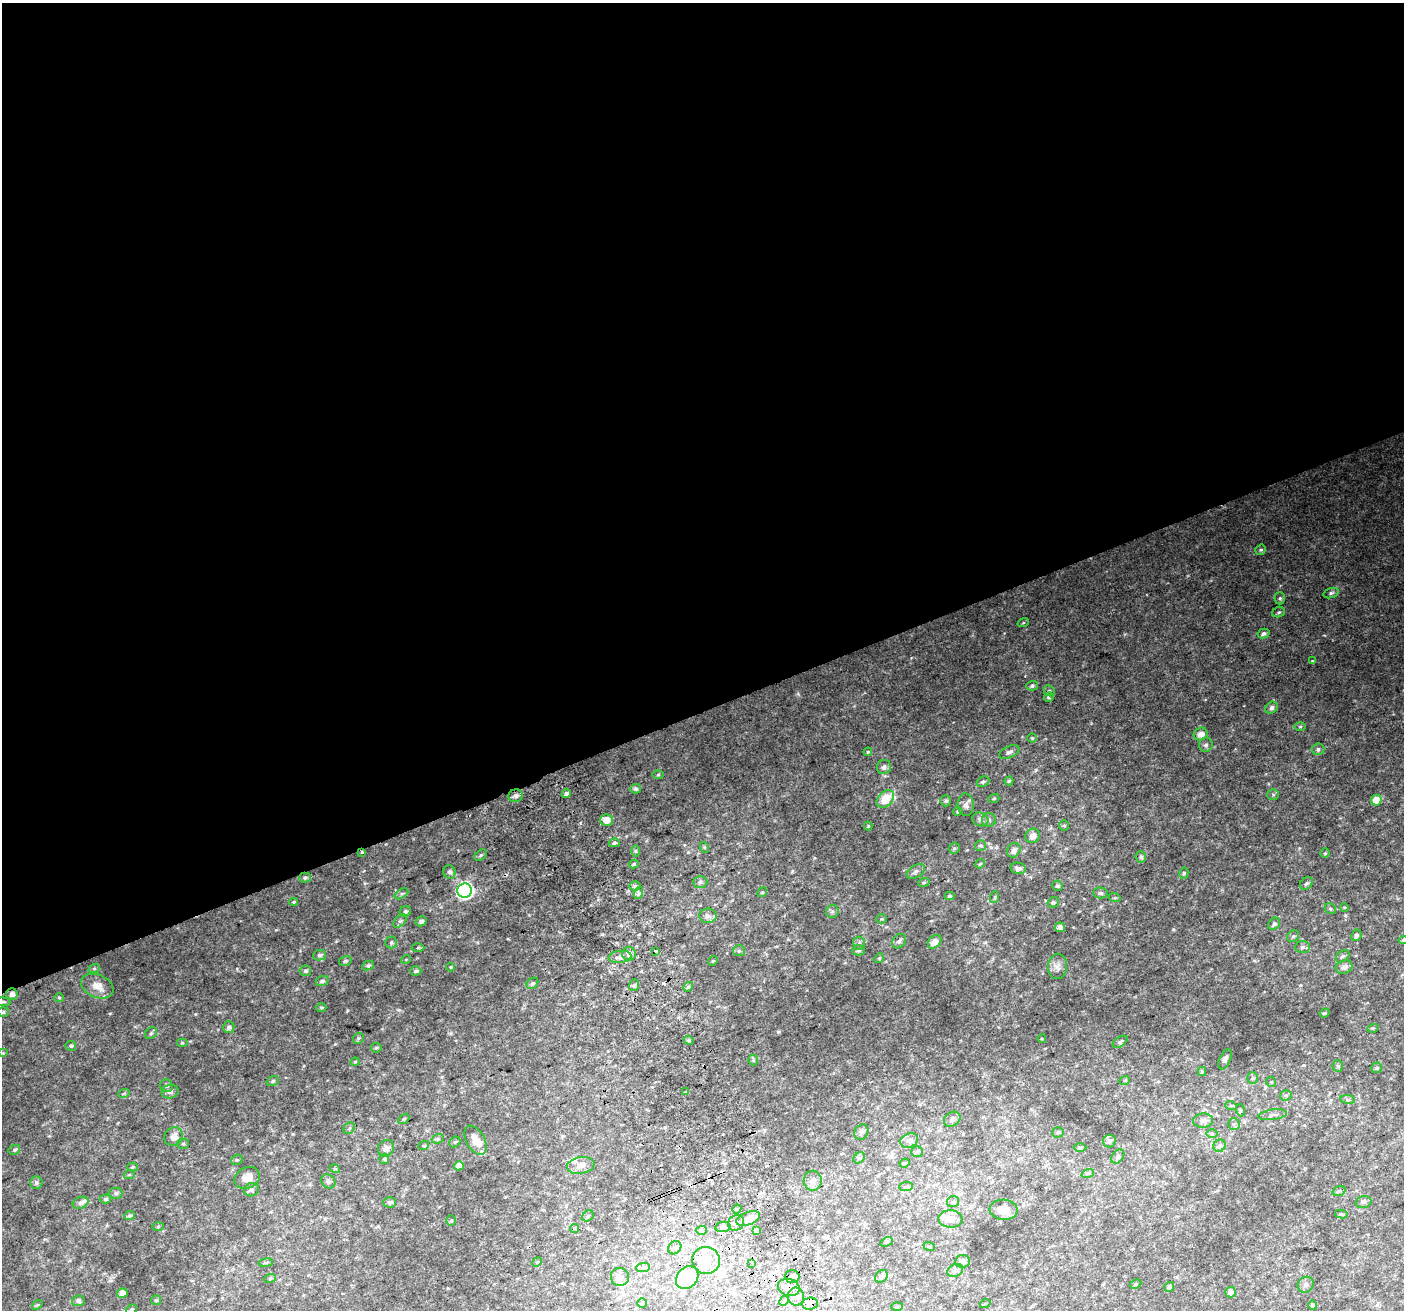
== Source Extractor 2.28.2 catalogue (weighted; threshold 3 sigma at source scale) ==
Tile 2 of 4 x 4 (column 2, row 1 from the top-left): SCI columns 1445-2846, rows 4085-5392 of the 5688 x 5494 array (HDU 1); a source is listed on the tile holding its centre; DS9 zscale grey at full resolution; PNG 1406 x 1312 px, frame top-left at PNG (2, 3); each listed source drawn as its Kron ellipse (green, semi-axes under 4 px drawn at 4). Shown black and unused: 54% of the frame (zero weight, under 2 of 3 exposures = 2% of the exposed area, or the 3 px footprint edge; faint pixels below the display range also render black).
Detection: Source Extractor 2.28.2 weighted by HDU 2 'WHT'; one run over the whole footprint, this tile lists its part. Background 0.0503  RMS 0.012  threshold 0.0519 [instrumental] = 3 sigma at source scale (4.5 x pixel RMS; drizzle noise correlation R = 1.50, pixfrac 1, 0.0396/0.0396 arcsec/px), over >= 5 px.
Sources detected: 251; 3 cosmic-ray / hot-pixel residue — neither listed nor drawn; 9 inside a brighter listed object's ellipse — not listed separately; the other 239 listed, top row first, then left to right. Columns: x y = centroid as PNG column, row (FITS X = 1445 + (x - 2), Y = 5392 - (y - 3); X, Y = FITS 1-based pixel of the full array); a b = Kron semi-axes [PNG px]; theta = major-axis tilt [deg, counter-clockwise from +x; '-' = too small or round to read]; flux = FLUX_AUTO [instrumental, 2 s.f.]
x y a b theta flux
1261 550 5 4 - 1.9
1331 593 8 5 15 2.3
1280 598 6 5 - 1.9
1278 612 6 5 - 2
1023 623 6 3 18 1.2
1264 634 6 5 - 3.4
1312 661 3 3 - 0.86
1032 686 6 5 - 2.4
1049 691 6 5 - 1.8
1049 697 5 4 - 2.3
1271 708 7 5 39 3.8
1300 726 6 4 1 1.4
1201 734 7 6 - 8
1032 738 4 4 - 1.3
1206 745 7 6 - 3.4
1318 749 6 6 - 3.2
868 752 4 4 - 1.5
1009 752 11 5 24 3.9
884 767 7 7 - 4
658 775 5 3 - 1.2
1009 781 4 4 - 1.6
983 782 7 5 27 2.3
636 789 5 4 - 3.2
566 794 4 4 - 4.5
1273 795 5 5 - 1.6
516 796 7 6 - 2.9
994 798 5 3 - 1.1
885 799 10 7 46 24
1376 800 5 5 - 15
946 801 5 5 - 2.1
966 805 11 8 -86 4.7
958 811 4 4 - 2.2
980 819 8 6 -22 3.6
607 820 6 6 - 10
989 820 7 7 - 2.9
1064 825 5 5 - 1.7
868 826 4 4 - 1.1
1033 836 7 7 - 7.1
614 843 5 4 - 2.2
980 846 5 5 - 2
704 847 5 3 - 1.2
954 848 6 5 - 1.7
1014 850 8 6 54 5.5
636 851 6 4 -89 1.7
362 852 4 4 - 1.3
1325 853 5 5 - 1.5
481 855 7 4 36 1.9
1141 857 5 5 - 2.7
634 864 5 4 - 1.8
980 864 5 4 - 1.3
1018 868 8 5 -11 4
916 871 10 6 32 3.9
449 872 7 6 - 3.1
1184 873 6 4 75 1.5
305 878 6 5 - 2.1
700 882 7 6 - 2.9
924 882 6 4 19 1.4
1306 883 7 5 40 2.7
635 886 6 4 18 2.6
1057 886 5 5 - 2.2
465 891 7 7 - 310
762 892 5 4 - 1.4
638 893 6 4 72 2.4
1100 893 7 5 -2 2.4
401 894 7 4 32 2.3
950 896 5 4 - 1.7
995 897 6 4 71 1.4
1115 898 6 4 -18 1.4
294 902 4 3 - 1.2
1053 902 6 5 - 2.6
1344 907 4 3 - 0.89
1330 909 6 5 - 1.9
405 911 6 5 - 2.6
832 911 7 6 - 2.7
708 916 8 7 - 4.7
882 919 5 4 - 1.4
400 921 8 5 44 2.5
421 921 6 4 29 3.4
1274 924 6 5 - 3.3
1060 927 5 5 - 4.2
1356 935 6 5 - 3.3
1293 936 6 5 - 2.2
1403 940 5 4 - 1.9
899 941 8 6 49 3.5
391 942 6 6 - 2.4
935 942 8 5 45 7.8
859 943 7 6 - 3
1302 947 7 6 - 2.7
418 948 6 4 1 1.5
858 950 6 5 - 1.8
655 951 3 3 - 2.5
739 951 6 5 - 2
629 954 7 6 - 5.7
320 955 6 5 - 2.8
1343 956 7 5 37 2.7
620 957 11 6 6 5.4
879 958 5 4 - 1.3
406 959 5 3 - 0.83
345 961 6 4 16 1.7
713 961 5 4 - 1.2
368 966 6 4 27 1.9
1058 966 12 9 88 5.9
451 967 4 4 - 1.1
1344 967 8 6 20 5.7
94 969 6 3 19 1.2
305 971 6 5 - 2.3
416 971 5 4 - 2.7
322 981 6 5 - 2.7
532 983 6 5 - 2.2
634 985 6 5 - 2.3
97 986 17 11 -22 12
688 987 5 4 - 1.7
12 994 6 5 - 4.7
59 998 5 4 - 1.2
3 1002 7 3 -7 1.4
321 1007 5 3 - 1.1
3 1012 5 5 - 1.8
1325 1013 5 3 - 1.4
229 1027 6 6 - 3.6
1373 1028 5 3 - 1.3
151 1033 6 5 - 1.8
358 1038 6 5 - 1.8
1042 1039 4 3 - 0.88
689 1040 5 4 - 1.7
1120 1042 8 4 34 2
182 1043 6 4 0 1.4
71 1046 5 5 - 1.8
376 1048 5 5 - 1.5
3 1053 4 3 - 0.78
1225 1059 11 5 65 3.3
753 1060 5 5 - 1.4
355 1062 4 4 - 1.3
1338 1066 6 5 - 1.8
1376 1068 5 5 - 1.9
1202 1072 4 4 - 1.3
1253 1078 6 5 - 1.8
1125 1080 5 3 - 0.99
273 1081 6 5 - 2
1271 1082 5 5 - 1.3
167 1086 6 6 - 2.2
170 1092 8 7 - 3.7
686 1092 4 3 - 1.3
124 1093 6 3 18 1.3
1286 1095 6 5 - 2.1
1348 1099 7 4 -8 1.9
1231 1106 6 4 -20 1.5
1240 1110 6 4 -72 1.1
1273 1115 14 5 8 4.1
404 1119 6 3 36 1.2
952 1119 9 7 35 3.4
1203 1121 10 7 4 5
1234 1124 6 6 - 2.6
349 1128 6 5 - 2
861 1132 8 6 60 3.1
1058 1132 5 5 - 1.5
1212 1133 6 4 -1 1.5
174 1137 10 9 - 8.4
438 1139 6 4 20 1.7
475 1140 16 9 -61 9.8
909 1141 9 7 22 4.2
1109 1141 6 6 - 3
455 1142 6 5 - 1.6
183 1144 5 5 - 1.7
424 1145 5 3 - 1.1
1219 1146 6 6 - 3
386 1148 9 7 52 4.9
1080 1148 6 4 0 1.6
14 1150 6 5 - 2
917 1152 6 5 - 1.8
1118 1156 8 5 51 2.7
859 1158 6 5 - 1.7
384 1159 5 5 - 1.5
237 1160 6 5 - 1.6
904 1163 5 3 - 1.4
581 1165 14 8 9 7.3
459 1166 5 4 - 8.6
132 1167 5 4 - 1.4
335 1169 5 3 - 1.1
1088 1173 6 4 18 1.8
129 1175 5 3 - 1.1
247 1178 13 10 26 10
328 1181 7 6 - 2.6
813 1181 10 9 - 5.3
36 1183 6 6 - 2.6
906 1187 7 4 2 1.9
252 1190 7 6 - 2.6
1339 1191 6 4 19 2
116 1193 6 5 - 2.3
105 1199 5 4 - 2.1
390 1202 6 5 - 3
953 1202 6 5 - 1.9
1363 1202 8 6 14 2.3
81 1203 8 5 22 4.5
737 1209 4 4 - 1.4
1004 1210 14 10 -4 11
1341 1214 6 4 -12 1.9
129 1216 5 4 - 2.1
588 1216 6 5 - 2.1
748 1219 12 6 20 9.3
951 1219 12 8 -4 10
451 1221 5 4 - 1.4
736 1223 8 7 - 3.8
158 1226 5 3 - 1.2
723 1227 8 5 10 3
575 1228 4 4 - 2.7
701 1230 5 4 - 2
756 1231 4 3 - 1.9
886 1242 6 4 26 1.6
929 1246 6 3 -20 1.2
675 1248 7 6 - 3.3
706 1260 14 13 - 18
962 1261 7 6 - 4.1
537 1262 5 4 - 1.2
266 1263 7 3 9 1.3
752 1263 4 3 - 8.4
643 1268 7 4 1 2.5
955 1271 8 6 28 4
881 1276 7 5 44 2.5
620 1277 9 9 - 6.1
792 1277 7 6 - 4.3
270 1278 6 3 20 1.4
687 1278 12 10 47 37
1135 1284 6 4 28 1.6
1306 1285 8 7 - 3.7
789 1287 11 8 -17 9.2
1169 1287 5 5 - 2.5
1230 1292 5 5 - 4.9
122 1293 5 4 - 4.4
796 1297 9 8 - 7
156 1300 5 5 - 1.5
78 1301 6 5 - 2.5
784 1301 5 4 - 1.6
642 1303 4 4 - 1.2
810 1304 8 6 4 5.5
985 1304 5 3 - 0.94
37 1305 6 4 40 1.4
1313 1305 5 4 - 2.4
897 1307 5 4 - 1.2
131 1309 6 4 22 1.4
Overlapping masked pixels (flux is a lower limit): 4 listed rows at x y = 362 852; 12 994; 789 1287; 810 1304
Isophote crosses this tile's border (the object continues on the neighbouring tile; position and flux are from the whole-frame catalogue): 1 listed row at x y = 1403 940
Unlisted compact peaks at least as high as the median listed source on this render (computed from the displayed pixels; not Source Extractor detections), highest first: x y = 798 694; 778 1032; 1173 929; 602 934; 195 1014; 347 1010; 814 858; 398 1010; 110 1013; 237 969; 598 900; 508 939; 1324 635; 335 1044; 1345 915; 792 871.